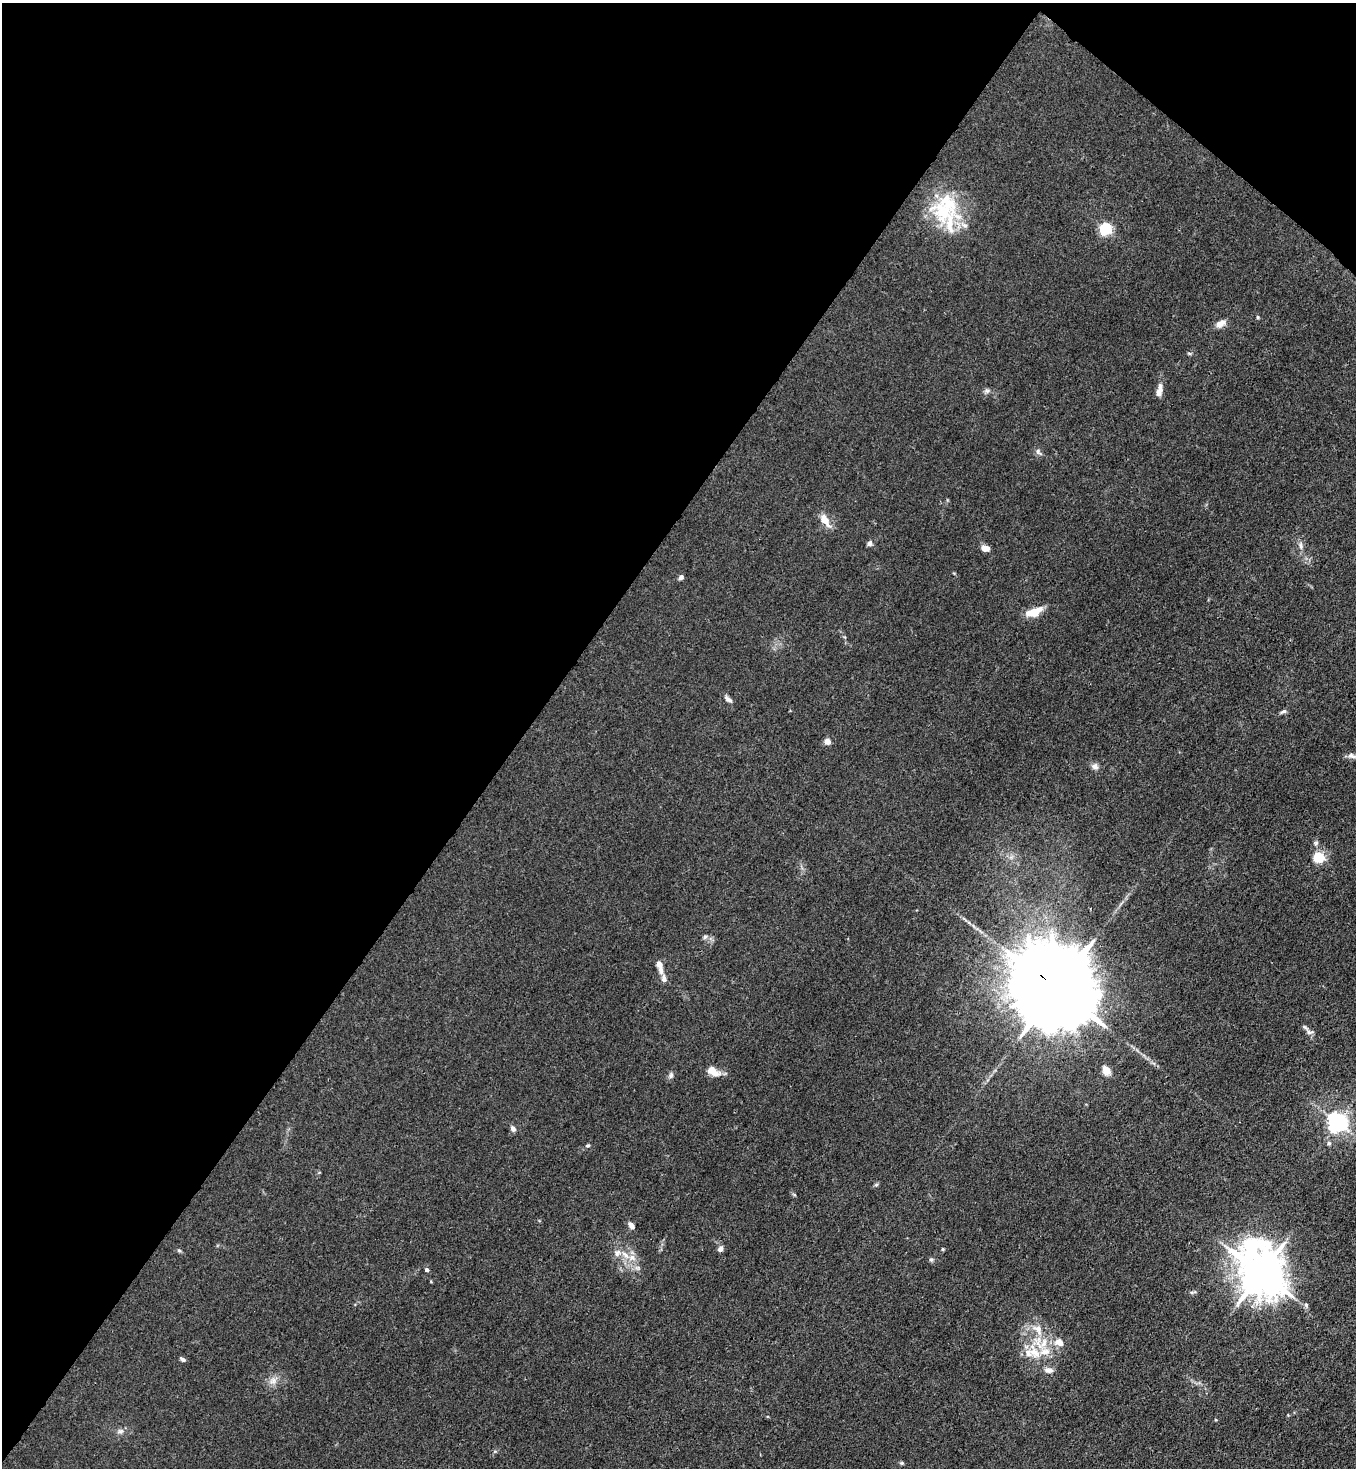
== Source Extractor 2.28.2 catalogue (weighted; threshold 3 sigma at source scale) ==
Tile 2 of 4 x 4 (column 2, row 1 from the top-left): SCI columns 1580-2933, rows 4458-5923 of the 6007 x 5985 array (HDU 1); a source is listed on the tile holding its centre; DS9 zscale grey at full resolution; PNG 1358 x 1470 px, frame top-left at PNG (2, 3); no overlay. Shown black and unused: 41% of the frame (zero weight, under 3 of 4 exposures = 7% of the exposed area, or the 3 px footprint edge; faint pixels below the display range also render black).
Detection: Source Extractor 2.28.2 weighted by HDU 2 'WHT'; one run over the whole footprint, this tile lists its part. Background 0.0208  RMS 0.0028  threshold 0.0127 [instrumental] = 3 sigma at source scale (4.5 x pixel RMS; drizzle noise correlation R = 1.50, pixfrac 1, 0.05/0.05 arcsec/px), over >= 5 px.
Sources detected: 59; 1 long thin detection or spike segment (spike, bleed or trail) — not listed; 7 inside a brighter listed object's ellipse — not listed separately; the other 51 listed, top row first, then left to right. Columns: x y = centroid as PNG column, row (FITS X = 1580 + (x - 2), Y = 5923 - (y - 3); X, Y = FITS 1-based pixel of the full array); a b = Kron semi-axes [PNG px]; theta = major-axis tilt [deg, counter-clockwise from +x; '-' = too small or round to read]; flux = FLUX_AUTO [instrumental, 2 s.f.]
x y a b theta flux
945 208 41 38 60 19
1105 229 5 5 - 42
1258 317 5 3 - 0.32
1220 324 13 7 29 2
1189 353 6 4 -19 0.35
987 391 8 6 20 0.72
1159 391 19 7 81 2
1038 452 11 6 -48 0.85
825 520 19 8 -55 3.3
870 543 7 6 - 0.91
1301 545 12 5 -85 1.1
985 548 9 6 -4 1.9
681 577 6 5 - 0.86
1034 612 18 8 19 5
728 699 11 6 -37 1.1
1283 711 9 5 24 0.64
827 741 5 4 - 3.1
1353 756 19 7 -1 1.7
1095 766 9 8 - 1.1
1316 843 6 5 - 0.53
1319 858 10 9 - 7
705 937 7 6 - 0.7
659 964 6 5 - 2
664 979 9 6 -79 1.3
1056 989 29 19 -43 7100
1310 1032 11 7 -14 1.2
1106 1070 11 8 -65 2.4
713 1071 16 9 -33 3.4
671 1075 8 5 79 0.76
1337 1122 7 7 - 160
513 1128 7 6 - 1
1329 1143 6 6 - 0.59
588 1145 6 4 16 0.38
794 1194 6 3 -21 0.32
631 1226 7 5 -54 1.5
720 1249 7 6 - 1.1
943 1249 4 4 - 0.28
179 1250 6 4 -19 0.39
617 1253 10 7 56 1.3
632 1258 10 9 - 2.2
931 1260 6 5 - 0.5
427 1270 4 3 - 1.1
1261 1272 16 13 -66 1000
1306 1305 7 5 -86 0.61
1038 1329 21 10 -55 4.3
1059 1342 12 10 -21 2.6
1035 1353 26 14 -59 7.1
183 1359 7 4 -26 0.71
273 1381 10 8 54 1.7
121 1431 8 5 31 0.78
902 1463 5 5 - 0.4
Overlapping masked pixels (flux is a lower limit): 1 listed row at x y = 1056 989
Isophote crosses this tile's border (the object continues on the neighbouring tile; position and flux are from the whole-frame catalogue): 1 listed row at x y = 1353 756